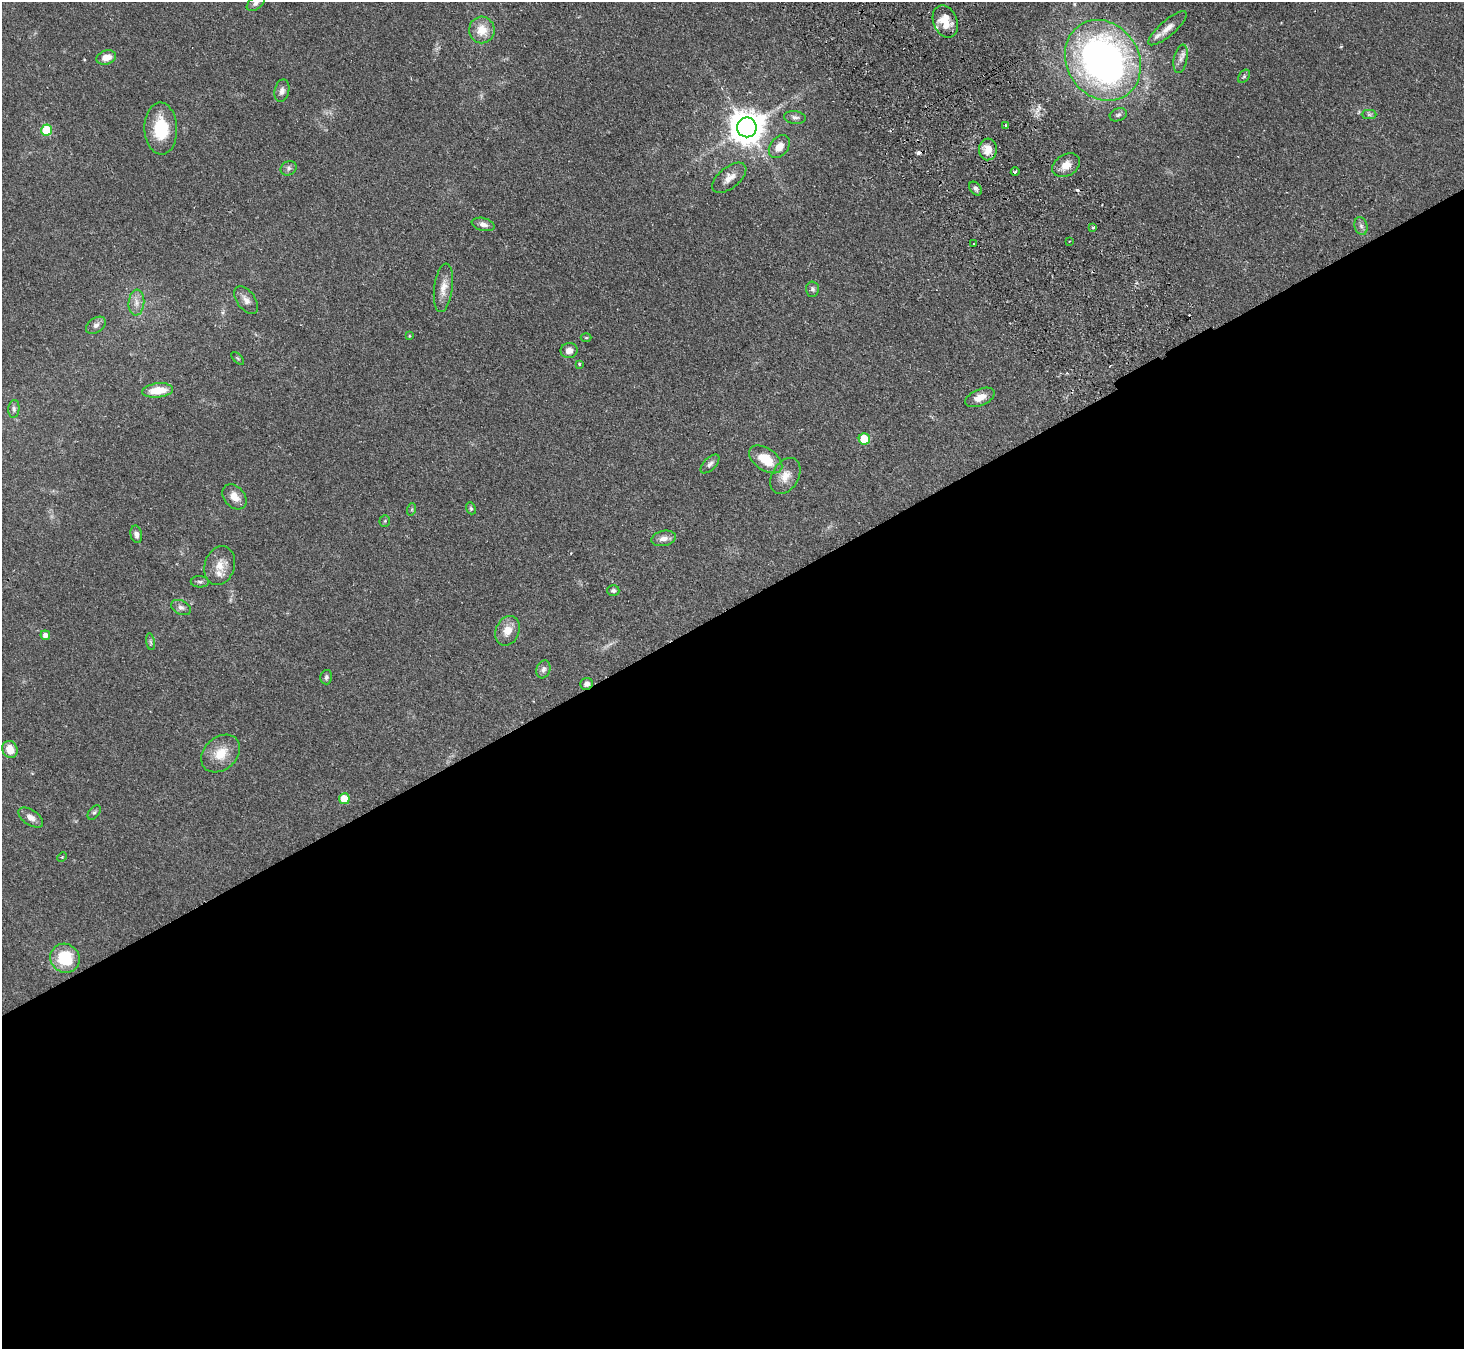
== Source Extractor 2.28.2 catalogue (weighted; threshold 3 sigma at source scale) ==
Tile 15 of 4 x 4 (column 3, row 4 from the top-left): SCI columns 2977-4438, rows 331-1677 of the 5952 x 5912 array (HDU 1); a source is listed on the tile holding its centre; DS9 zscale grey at full resolution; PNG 1466 x 1351 px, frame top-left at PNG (2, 2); each listed source drawn as its Kron ellipse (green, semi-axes under 4 px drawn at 4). Shown black and unused: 55% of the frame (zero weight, under 2 of 3 exposures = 3% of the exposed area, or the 3 px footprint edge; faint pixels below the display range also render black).
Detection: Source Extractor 2.28.2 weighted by HDU 2 'WHT'; one run over the whole footprint, this tile lists its part. Background 0.0677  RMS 0.0052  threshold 0.0234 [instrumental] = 3 sigma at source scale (4.5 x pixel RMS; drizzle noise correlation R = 1.50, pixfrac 1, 0.05/0.05 arcsec/px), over >= 5 px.
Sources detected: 76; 1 too faint to see at this stretch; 4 cosmic-ray / hot-pixel residue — neither listed nor drawn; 3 inside a brighter listed object's ellipse — not listed separately; the other 68 listed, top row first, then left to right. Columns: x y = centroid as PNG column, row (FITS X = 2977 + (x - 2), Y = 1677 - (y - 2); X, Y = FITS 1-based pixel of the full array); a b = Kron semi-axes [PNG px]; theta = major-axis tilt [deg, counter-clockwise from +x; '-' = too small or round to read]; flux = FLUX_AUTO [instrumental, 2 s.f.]
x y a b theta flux
256 3 10 6 38 1.7
945 22 17 12 -67 9.6
1167 28 24 7 41 4.5
482 30 13 12 - 8
106 57 10 7 17 5
1181 59 14 6 79 2.8
1103 60 42 36 -56 230
1244 76 7 5 54 0.92
282 91 11 7 76 2.2
1369 114 7 4 0 1
1118 115 9 6 21 1.3
795 117 11 6 -7 1.8
1005 125 3 2 - 0.72
747 127 10 10 - 1000
161 129 26 16 -88 19
47 130 5 5 - 20
779 147 13 9 53 5
988 149 11 9 87 6.4
1066 165 15 10 31 5.3
289 168 8 7 - 1.4
1015 171 4 3 - 1.3
729 178 20 10 39 4.6
975 189 8 5 -51 1.4
483 224 12 6 -14 2.3
1361 226 9 6 -74 1.7
1093 227 3 3 - 0.82
1069 241 3 2 - 0.36
974 244 3 2 - 0.41
443 288 24 9 83 5.5
812 289 7 6 - 1.2
246 300 16 9 -54 3.3
136 303 13 8 86 3.2
96 325 11 7 34 2
409 336 3 3 - 0.39
586 338 5 3 - 0.47
569 350 8 7 - 3.1
238 358 8 3 -45 0.55
579 364 3 3 - 0.81
158 390 15 7 6 10
980 397 15 8 23 5.3
14 409 9 5 85 1.3
864 439 5 5 - 16
766 459 19 11 -34 13
710 464 12 6 45 1.7
785 476 19 13 59 5.9
234 497 14 10 -49 4.8
471 508 6 4 -68 0.75
412 509 6 4 72 0.65
385 521 5 5 - 0.65
136 534 9 5 -78 1.9
664 538 12 7 11 3.2
220 565 20 15 72 6.6
200 582 9 5 -1 1.2
613 591 6 5 - 1.1
181 607 10 7 -25 1.9
507 631 15 11 67 5.7
45 635 5 4 - 2.3
150 642 8 4 -81 1.1
543 669 9 7 69 1.7
326 677 7 6 - 1.2
587 684 6 6 - 1.9
10 749 9 7 -67 6.1
221 754 21 16 42 9.7
344 799 5 5 - 9.2
94 812 8 5 51 0.94
31 817 14 7 -34 3.2
62 857 5 4 - 0.63
65 958 15 14 - 20
Overlapping masked pixels (flux is a lower limit): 3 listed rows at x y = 945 22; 1103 60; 587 684
Isophote crosses this tile's border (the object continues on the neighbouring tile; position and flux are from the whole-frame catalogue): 1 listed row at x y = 256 3